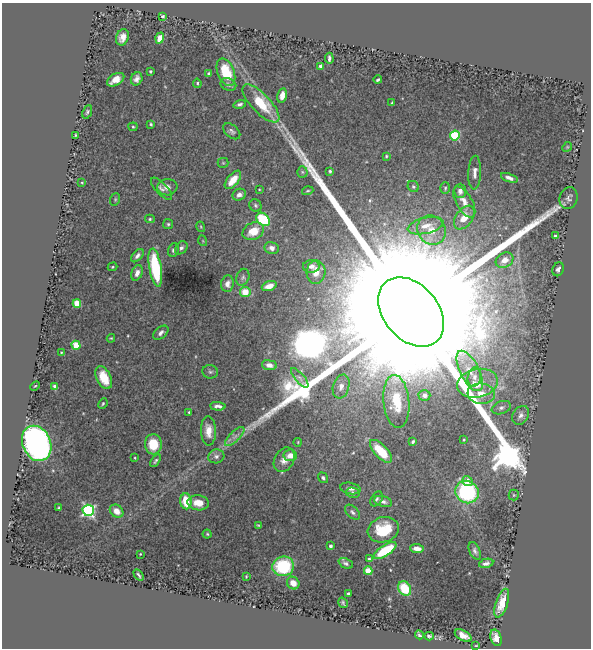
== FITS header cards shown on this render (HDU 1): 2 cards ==
NAXIS1  =                  589
NAXIS2  =                  646

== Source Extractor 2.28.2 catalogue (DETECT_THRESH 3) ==
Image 589 x 646 px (HDU 1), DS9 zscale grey, 1 PNG px = 1 image px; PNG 593 x 650 px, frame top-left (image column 1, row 646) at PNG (2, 3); each listed source drawn as its Kron ellipse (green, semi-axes under 4 px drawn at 4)
Background 1.26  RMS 0.028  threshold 0.0839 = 3 sigma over >= 5 px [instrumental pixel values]
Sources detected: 145; all 145 listed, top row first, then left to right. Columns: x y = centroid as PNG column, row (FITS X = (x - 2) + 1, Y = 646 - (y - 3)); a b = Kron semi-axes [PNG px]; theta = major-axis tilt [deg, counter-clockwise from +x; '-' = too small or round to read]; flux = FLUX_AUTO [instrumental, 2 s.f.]
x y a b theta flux
163 16 3 3 - 3
122 37 8 6 69 13
160 38 5 4 - 20
329 58 5 3 - 5.2
321 66 4 3 - 10
150 71 3 3 - 2.5
226 72 14 8 -68 55
208 74 4 4 - 2.7
137 79 7 5 66 7.7
116 80 9 5 31 18
378 80 4 3 - 2.8
197 83 4 3 - 2.8
228 85 8 6 -23 5.9
282 95 7 4 76 12
261 103 24 9 -46 78
392 103 3 2 - 1.9
240 104 6 4 16 4.4
87 112 7 4 67 3.4
151 124 4 3 - 2.3
133 127 4 4 - 2.2
232 131 10 6 -41 5.7
76 135 3 3 - 2
455 135 5 5 - 130
567 147 5 4 - 2.6
386 156 4 3 - 2
223 163 5 5 - 2.3
330 171 3 3 - 2.9
302 172 5 5 - 2.8
475 173 17 6 88 11
509 178 9 4 -20 8.1
233 180 11 5 51 28
82 183 4 3 - 2
413 186 6 5 - 3.3
167 187 10 8 7 11
445 188 6 5 - 2.8
162 189 14 5 -46 7.7
259 189 3 2 - 1.4
308 191 6 3 18 2.4
460 191 7 5 88 7.9
239 195 7 5 28 8.2
569 198 11 9 76 7.6
115 199 6 5 - 2.7
464 202 17 8 -60 21
255 205 6 5 - 3.9
464 218 13 8 54 34
150 219 5 4 - 2.4
263 219 8 6 -42 110
168 224 5 5 - 2.8
426 226 18 8 13 22
201 227 5 3 - 1.8
432 230 15 13 -50 31
253 231 11 8 27 36
555 236 3 3 - 2.5
203 241 5 3 - 1.5
181 248 7 5 49 5.8
272 248 7 6 - 8.9
173 250 7 5 67 5.2
137 256 8 4 46 7
505 260 9 7 32 16
311 266 8 6 3 10
113 267 5 4 - 2.2
155 268 19 6 -80 140
558 269 7 5 68 5.8
316 272 12 9 87 20
137 273 8 5 66 10
243 277 9 6 69 5.3
227 284 8 6 83 12
269 286 8 5 20 16
245 292 5 5 - 31
77 303 4 4 - 58
411 312 39 27 -50 550000
161 333 9 5 40 7.9
111 338 4 4 - 1.7
76 345 5 4 - 59
61 353 3 3 - 1.6
269 365 7 5 -9 9.3
470 371 22 9 -63 34
210 372 8 6 -10 4.3
474 377 10 6 79 10
104 378 12 7 -64 35
300 378 12 4 -49 6.1
477 383 20 14 12 48
35 386 5 3 - 1.7
54 386 3 3 - 3.5
341 386 12 8 73 16
481 394 13 10 -7 26
424 395 6 5 - 7
396 401 26 13 -85 62
103 404 5 3 - 2.5
218 406 8 4 -4 7.2
501 408 10 6 21 6.3
189 412 3 3 - 2
521 415 10 7 57 8.4
208 431 14 7 -88 20
235 437 13 5 45 9.8
464 440 3 3 - 1.7
298 442 4 2 - 1.4
413 442 4 3 - 3.3
37 443 18 14 -66 780
153 444 10 8 -86 49
381 451 14 6 -46 63
290 455 6 6 - 16
216 456 8 7 - 6.9
135 458 4 3 - 1.6
284 460 13 9 59 17
156 461 7 4 57 3.7
323 478 6 4 -53 4.2
467 481 5 5 - 23
350 488 10 5 -10 10
467 492 12 11 - 200
353 493 7 5 -14 4.5
514 495 5 5 - 2.5
377 499 8 5 58 4.7
186 501 8 5 -87 46
383 501 9 5 -16 7.6
198 503 11 7 -8 23
58 508 3 2 - 1.6
88 510 6 5 - 340
117 511 7 6 - 16
352 512 9 5 -44 5.2
258 525 4 2 - 2
383 530 16 12 17 58
207 534 4 4 - 2.3
330 546 3 3 - 4.8
417 549 6 4 -5 12
385 550 13 5 33 81
475 551 9 5 -65 5.8
140 554 3 2 - 1.6
369 559 3 3 - 2.5
346 563 7 4 -23 4.5
486 563 7 4 14 6.5
283 566 11 9 15 120
368 571 4 4 - 57
139 575 6 3 -56 3.4
246 576 3 2 - 1.8
293 583 7 6 - 15
405 588 8 6 -57 53
348 593 3 3 - 2.3
343 603 6 3 -57 3.1
502 603 15 6 71 26
419 635 5 3 - 2.4
463 635 9 5 -27 14
429 636 4 3 - 3
496 638 8 5 -71 14
476 645 3 2 - 1.2